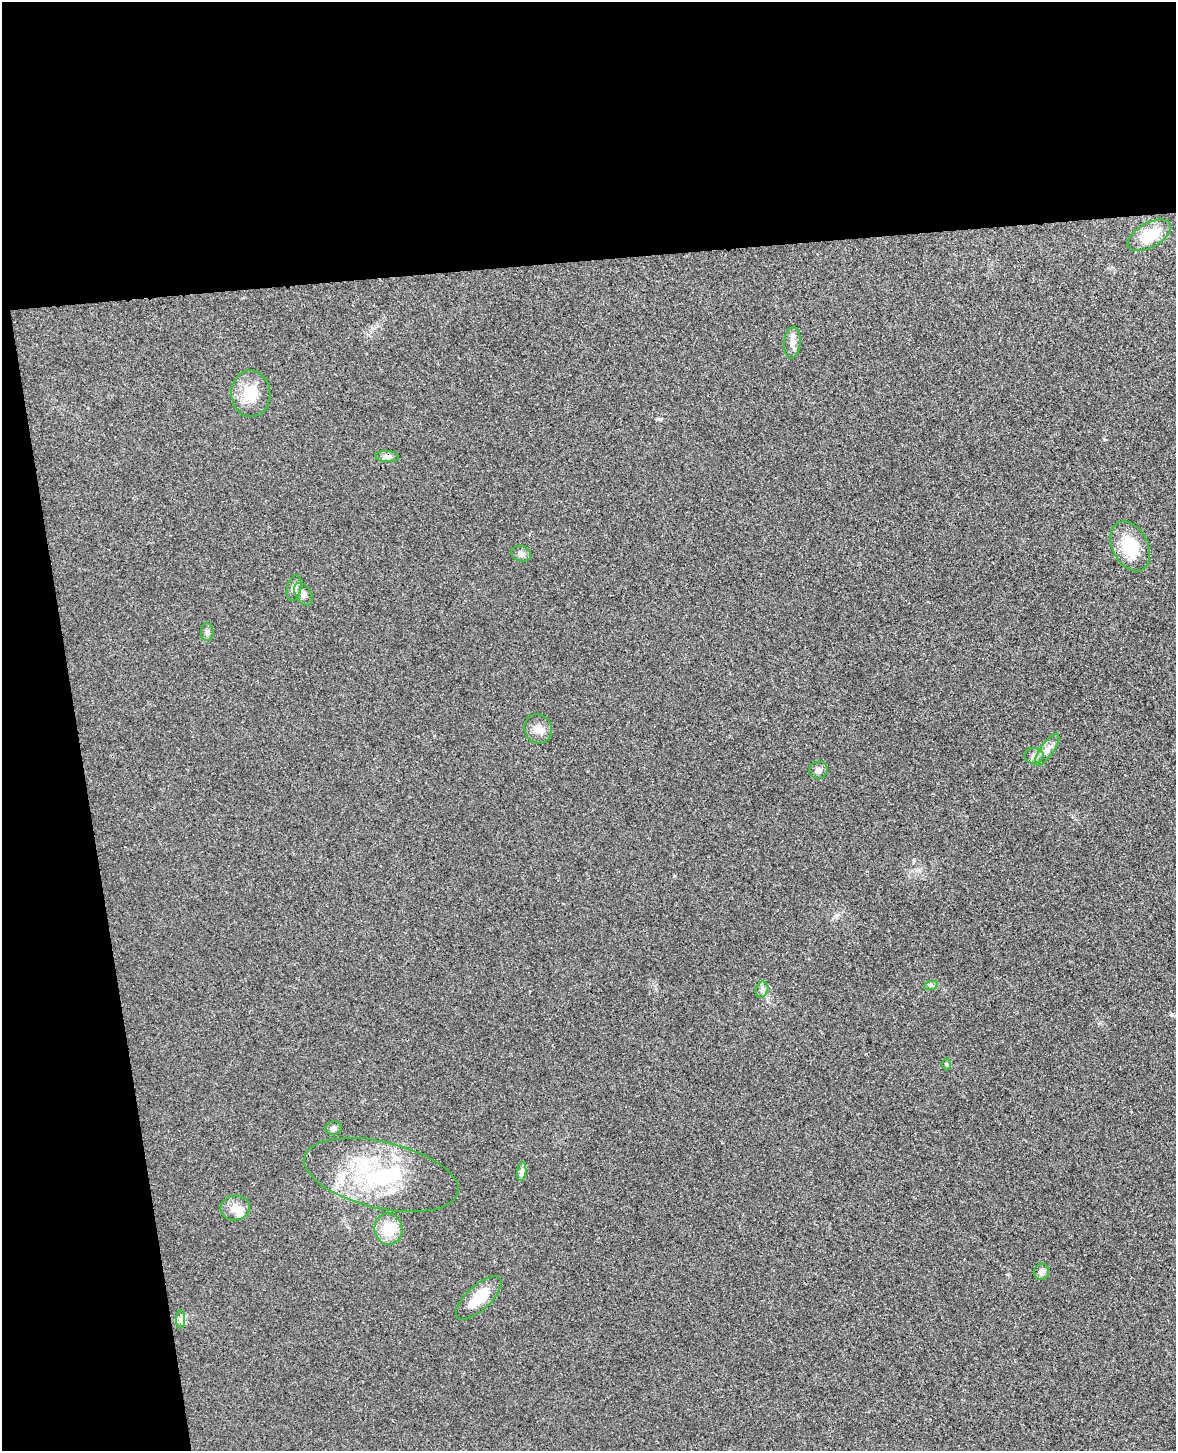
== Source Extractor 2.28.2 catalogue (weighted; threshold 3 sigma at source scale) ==
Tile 1 of 4 x 3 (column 1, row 1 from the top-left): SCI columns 57-1230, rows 3044-4492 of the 4811 x 4744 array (HDU 1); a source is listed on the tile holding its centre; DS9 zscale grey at full resolution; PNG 1178 x 1453 px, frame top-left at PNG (2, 2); each listed source drawn as its Kron ellipse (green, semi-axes under 4 px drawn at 4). Shown black and unused: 25% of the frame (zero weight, under 3 of 4 exposures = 6% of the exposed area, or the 3 px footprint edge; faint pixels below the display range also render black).
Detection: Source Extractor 2.28.2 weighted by HDU 2 'WHT'; one run over the whole footprint, this tile lists its part. Background 0.0202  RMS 0.0063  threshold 0.0282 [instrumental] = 3 sigma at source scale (4.5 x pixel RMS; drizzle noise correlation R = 1.50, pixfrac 1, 0.05/0.05 arcsec/px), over >= 5 px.
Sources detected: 26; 2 inside a brighter listed object's ellipse — not listed separately; the other 24 listed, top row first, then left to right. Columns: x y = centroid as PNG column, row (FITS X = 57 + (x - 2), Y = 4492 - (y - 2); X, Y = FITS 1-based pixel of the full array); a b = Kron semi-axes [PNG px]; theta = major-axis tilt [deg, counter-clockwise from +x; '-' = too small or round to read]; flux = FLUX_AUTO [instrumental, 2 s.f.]
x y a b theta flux
1149 235 24 12 29 16
792 343 16 8 86 4.4
251 394 23 19 -86 16
387 457 11 5 -4 2.1
1130 546 26 17 -63 26
521 554 10 7 -14 2.3
294 588 13 7 77 3.5
303 594 12 7 -58 3.1
207 632 9 6 -89 2.1
538 729 15 13 -62 5.8
1047 750 19 6 55 4.2
1034 756 9 8 - 2.6
818 770 9 8 - 2.7
931 985 7 4 18 1.2
762 990 8 6 70 1.9
947 1064 6 4 -89 0.82
334 1128 8 6 14 2.4
522 1172 9 4 82 1.8
381 1175 79 33 -13 78
235 1208 15 12 6 6.7
388 1229 16 14 -81 15
1042 1272 8 7 - 3.2
479 1298 29 12 43 17
181 1320 9 4 -90 1.8
Unlisted compact peaks at least as high as the median listed source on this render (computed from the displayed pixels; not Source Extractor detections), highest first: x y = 660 419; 674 876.